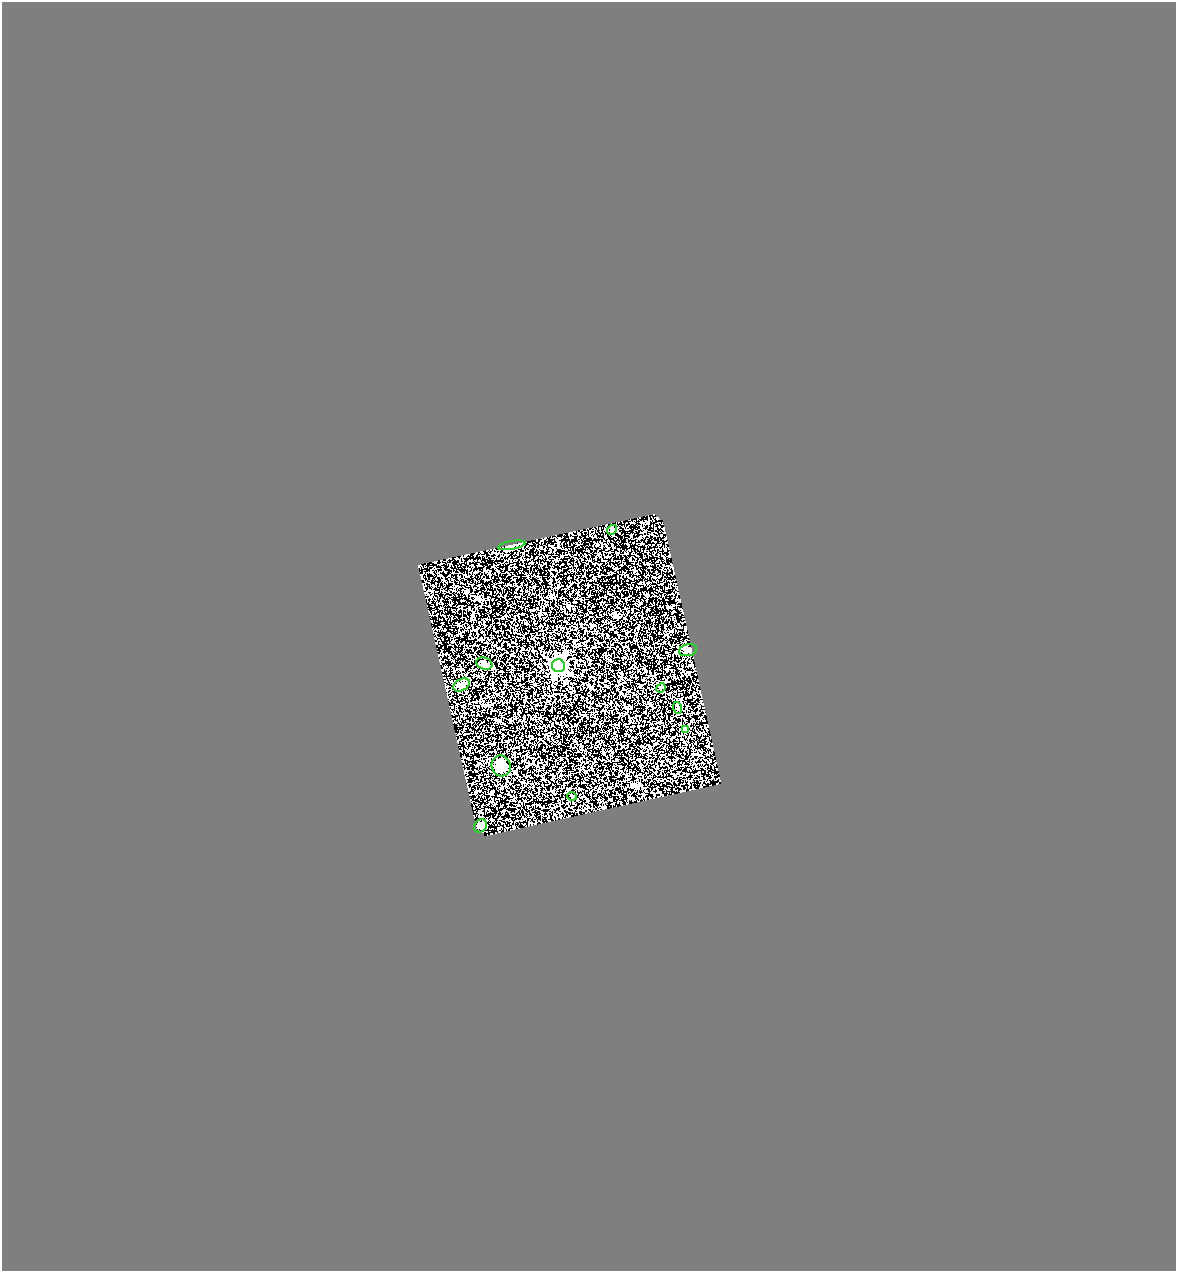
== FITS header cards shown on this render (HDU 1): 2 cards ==
NAXIS1  =                 1174
NAXIS2  =                 1269

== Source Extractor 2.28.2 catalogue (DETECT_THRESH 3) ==
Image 1174 x 1269 px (HDU 1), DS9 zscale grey, 1 PNG px = 1 image px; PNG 1178 x 1273 px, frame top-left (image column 1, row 1269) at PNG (2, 2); each listed source drawn as its Kron ellipse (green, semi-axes under 4 px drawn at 4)
Background 0.392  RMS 0.078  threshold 0.233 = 3 sigma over >= 5 px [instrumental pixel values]
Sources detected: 12; all 12 listed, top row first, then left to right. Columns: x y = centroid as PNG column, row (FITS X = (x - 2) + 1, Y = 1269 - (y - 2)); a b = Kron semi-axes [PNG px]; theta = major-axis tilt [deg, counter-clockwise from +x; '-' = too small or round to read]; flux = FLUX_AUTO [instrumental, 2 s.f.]
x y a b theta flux
612 530 5 4 - 6.9
512 545 14 4 10 16
688 650 9 6 15 20
484 664 8 6 -18 15
558 666 6 6 - 1600
461 685 9 5 28 16
661 688 5 4 - 5.7
678 708 6 3 -72 6.2
685 729 4 4 - 33
501 766 10 9 - 71
572 796 5 3 - 3.9
481 826 7 6 - 14